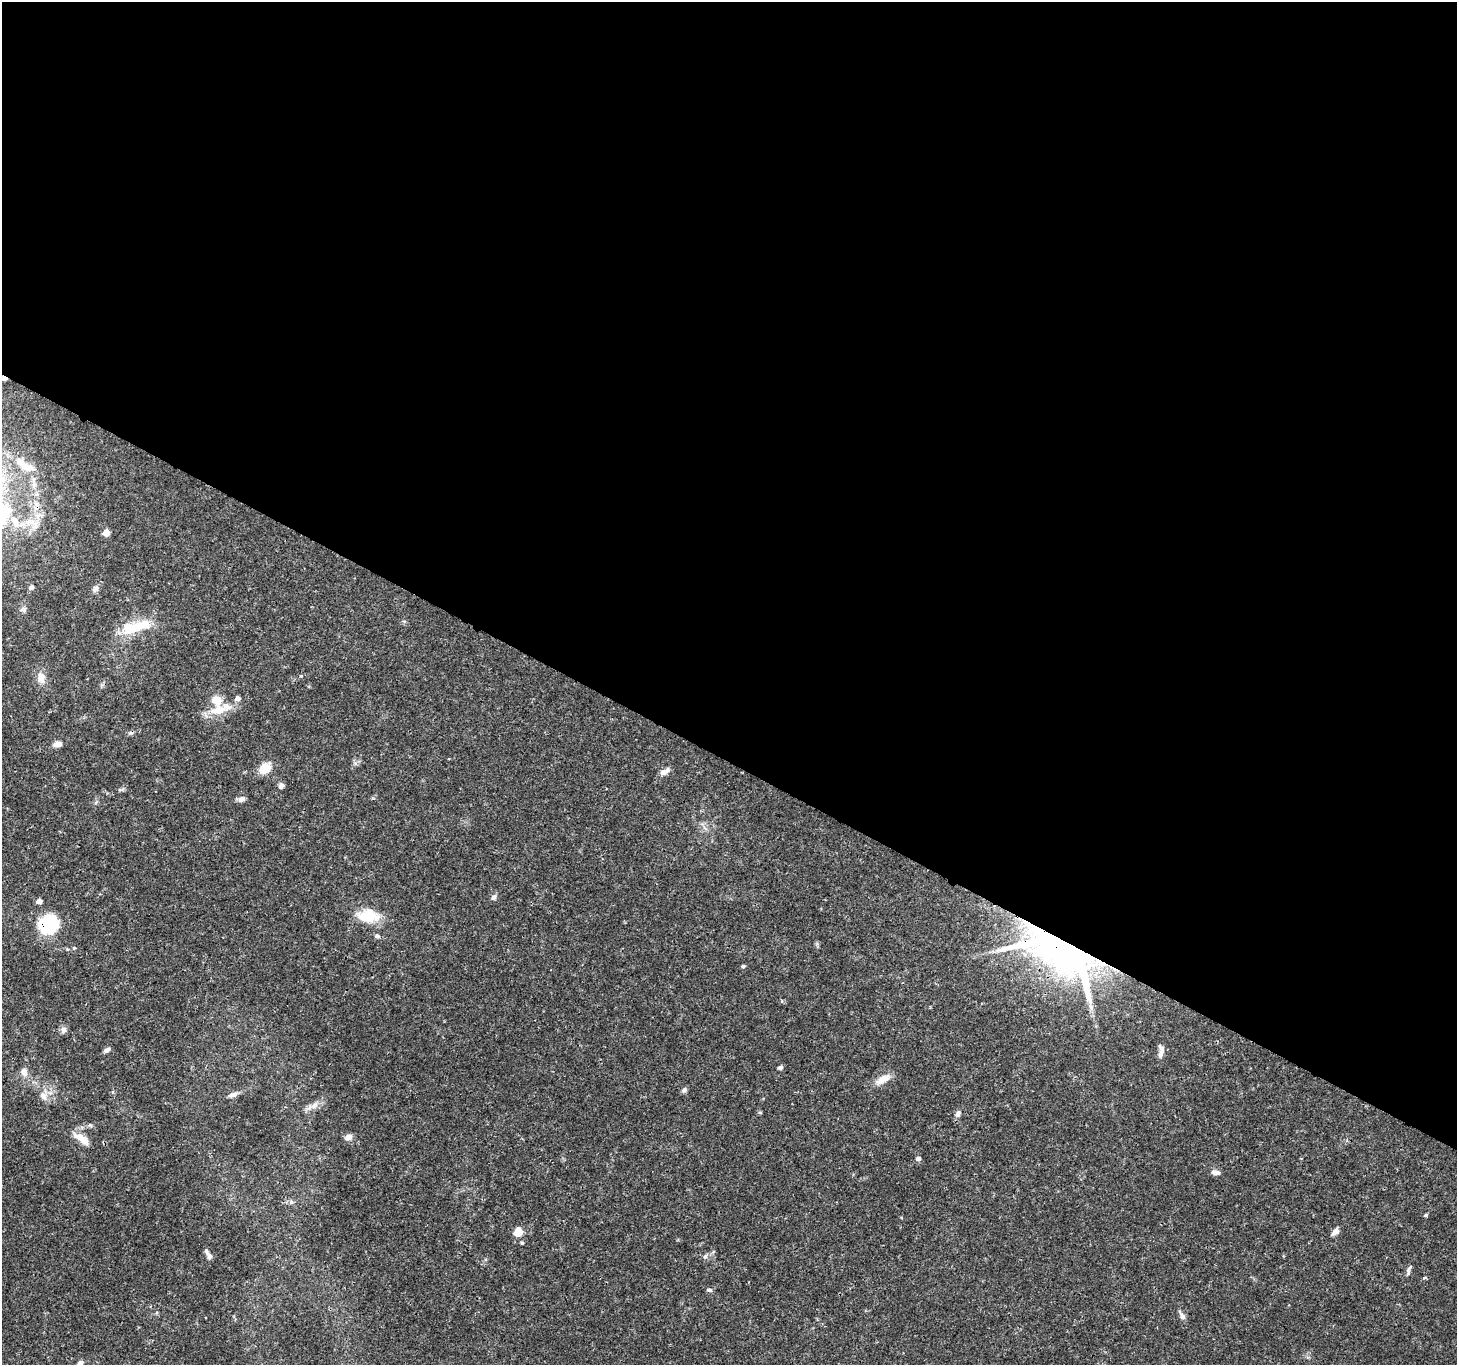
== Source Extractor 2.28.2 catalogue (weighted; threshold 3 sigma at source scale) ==
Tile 3 of 4 x 4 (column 3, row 1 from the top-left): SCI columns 2916-4370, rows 4289-5651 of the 5834 x 5916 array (HDU 1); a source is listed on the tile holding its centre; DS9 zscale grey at full resolution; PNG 1459 x 1367 px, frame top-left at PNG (2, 2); no overlay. Shown black and unused: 56% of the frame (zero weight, under 3 of 4 exposures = <1% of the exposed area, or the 3 px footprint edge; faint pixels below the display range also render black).
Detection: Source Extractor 2.28.2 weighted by HDU 2 'WHT'; one run over the whole footprint, this tile lists its part. Background 0.0345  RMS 0.0022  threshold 0.00979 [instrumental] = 3 sigma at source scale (4.5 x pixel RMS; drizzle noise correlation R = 1.50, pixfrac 1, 0.0396/0.0396 arcsec/px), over >= 5 px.
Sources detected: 54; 1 cosmic-ray / hot-pixel residue — not listed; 3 inside a brighter listed object's ellipse — not listed separately; the other 50 listed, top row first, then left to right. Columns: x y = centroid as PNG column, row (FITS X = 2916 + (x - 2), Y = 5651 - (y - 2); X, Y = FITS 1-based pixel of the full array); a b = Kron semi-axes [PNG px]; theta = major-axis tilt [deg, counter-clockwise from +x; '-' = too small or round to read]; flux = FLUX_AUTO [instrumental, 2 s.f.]
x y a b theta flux
4 378 5 3 - 2
28 467 20 10 -13 3
34 485 11 4 86 0.85
15 522 21 9 -63 3
29 522 18 10 -3 2.9
106 533 5 5 - 3.4
31 587 7 6 - 0.48
96 589 10 6 62 0.77
23 610 9 6 -26 0.6
136 626 44 13 13 7.6
41 678 14 10 -88 2
220 709 38 11 17 4.3
57 744 11 6 4 1.2
264 768 12 9 39 4
664 771 13 6 29 1.3
281 786 5 5 - 0.97
241 799 10 7 26 0.77
494 897 8 6 50 0.65
39 901 5 4 - 1.6
369 916 26 15 -3 6.1
49 924 21 18 36 13
377 936 8 5 -7 0.5
1060 953 101 42 -29 90
743 966 4 4 - 0.44
64 1030 9 8 - 0.8
107 1050 8 5 29 0.65
1161 1051 17 7 86 1.3
780 1067 6 5 - 0.5
24 1072 9 8 - 1.4
883 1079 23 9 30 2.4
684 1090 8 6 55 0.51
231 1095 10 7 22 0.84
43 1096 11 9 -50 1.5
314 1105 13 7 45 1.4
958 1114 9 6 57 0.79
348 1137 9 7 21 1.1
81 1139 22 8 -32 2.5
918 1158 5 4 - 0.76
1216 1172 11 6 -9 0.96
1426 1215 4 4 - 0.35
1335 1231 9 6 47 1.1
518 1232 11 9 75 2.4
522 1243 4 4 - 0.27
209 1256 9 7 -72 0.82
705 1257 8 5 62 0.49
1408 1273 9 5 88 0.54
1424 1278 4 3 - 0.35
709 1290 8 5 -8 0.45
1182 1316 9 7 -61 0.89
80 1363 9 6 42 0.98
Overlapping masked pixels (flux is a lower limit): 3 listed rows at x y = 4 378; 49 924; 1060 953
Isophote crosses this tile's border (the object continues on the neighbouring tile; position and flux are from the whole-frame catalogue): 2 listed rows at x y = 4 378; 80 1363